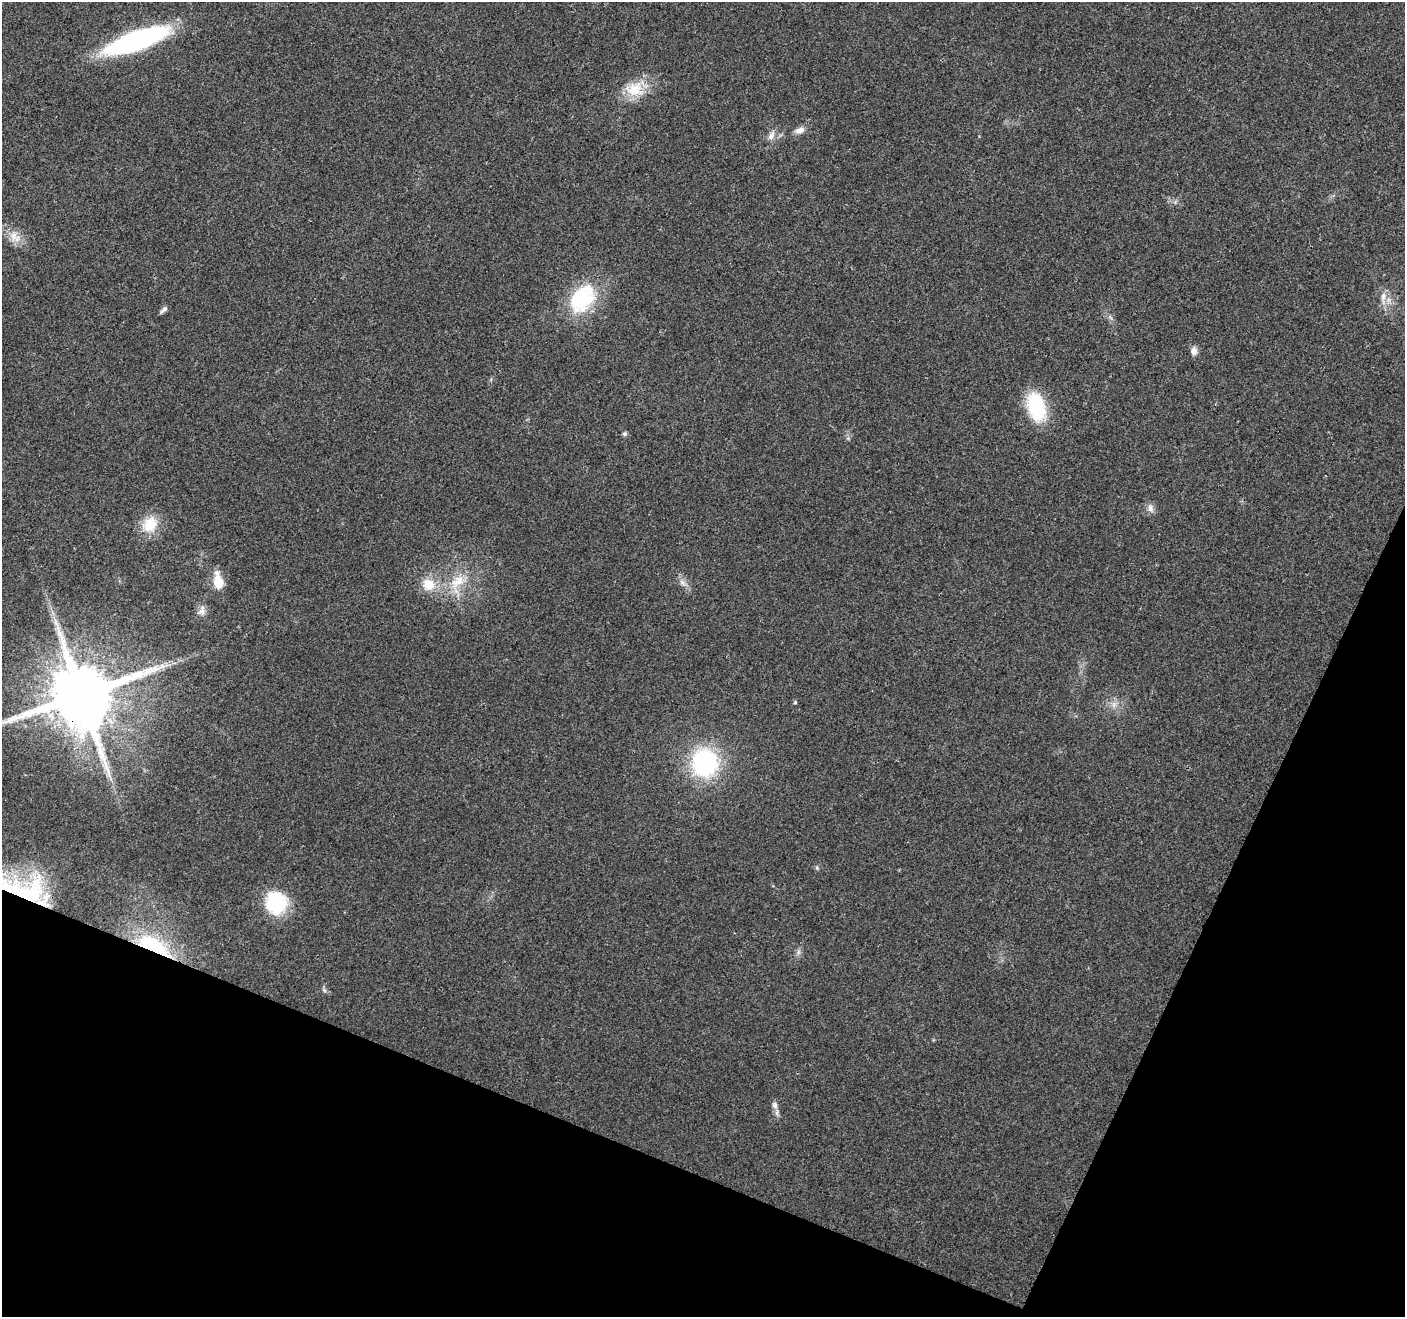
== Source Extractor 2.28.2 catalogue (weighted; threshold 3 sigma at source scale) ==
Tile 15 of 4 x 4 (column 3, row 4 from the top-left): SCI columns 2811-4213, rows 212-1526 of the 5626 x 5747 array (HDU 1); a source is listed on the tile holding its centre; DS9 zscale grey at full resolution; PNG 1407 x 1319 px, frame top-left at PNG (2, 2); no overlay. Shown black and unused: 21% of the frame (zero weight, under 3 of 4 exposures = <1% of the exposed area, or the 3 px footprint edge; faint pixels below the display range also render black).
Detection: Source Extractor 2.28.2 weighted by HDU 2 'WHT'; one run over the whole footprint, this tile lists its part. Background 0.0257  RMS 0.0032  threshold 0.0145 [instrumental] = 3 sigma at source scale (4.5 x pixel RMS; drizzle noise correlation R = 1.50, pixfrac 1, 0.0396/0.0396 arcsec/px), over >= 5 px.
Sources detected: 31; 1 inside a brighter object's white glare — not listed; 1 inside a brighter listed object's ellipse — not listed separately; the other 29 listed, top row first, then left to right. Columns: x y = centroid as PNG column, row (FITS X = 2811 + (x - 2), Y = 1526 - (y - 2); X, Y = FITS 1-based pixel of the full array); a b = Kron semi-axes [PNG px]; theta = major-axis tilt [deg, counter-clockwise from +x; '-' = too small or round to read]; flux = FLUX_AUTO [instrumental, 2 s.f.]
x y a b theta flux
137 40 51 14 20 79
635 89 27 22 -4 9.4
800 130 14 8 16 2
771 135 14 7 63 2.1
14 236 17 11 87 3.6
582 298 39 26 52 23
1383 298 23 7 88 3
163 310 11 5 45 1.1
1194 351 9 8 - 1.9
1036 407 35 20 -74 18
625 434 5 5 - 0.89
1150 508 11 8 -74 1.8
150 524 21 18 51 8.5
218 581 22 11 -80 5.8
457 582 28 15 44 9.2
683 583 11 7 -51 1.8
428 584 17 14 -34 6.8
202 611 15 9 76 2.2
81 695 18 17 - 3600
795 702 5 4 - 0.46
1114 704 9 7 -90 1.6
705 762 26 23 -87 43
817 868 6 4 -46 0.47
32 896 52 28 72 31
276 902 26 23 -74 19
154 946 50 18 -28 28
798 952 7 4 89 0.82
324 990 7 4 -46 0.64
775 1105 10 7 -73 1.7
Overlapping masked pixels (flux is a lower limit): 3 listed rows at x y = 81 695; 32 896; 154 946
Isophote crosses this tile's border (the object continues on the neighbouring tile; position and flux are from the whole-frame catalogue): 1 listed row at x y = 81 695